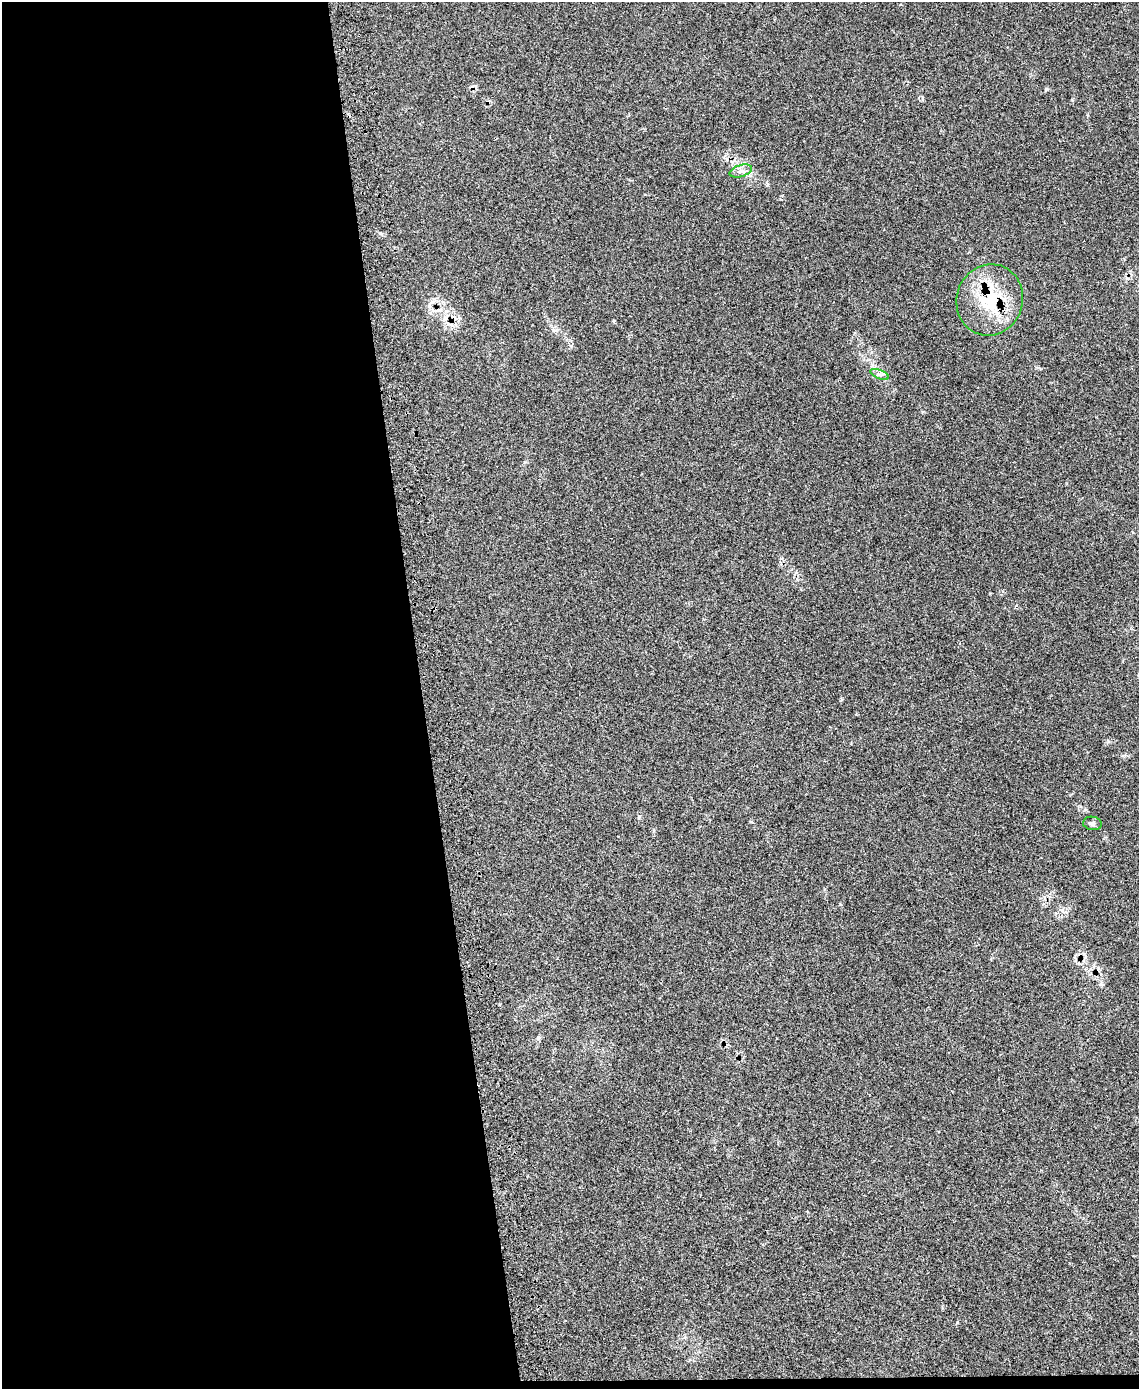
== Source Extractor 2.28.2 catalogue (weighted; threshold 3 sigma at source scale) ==
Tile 9 of 4 x 3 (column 1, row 3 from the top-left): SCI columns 14-1150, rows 290-1676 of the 4618 x 4597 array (HDU 1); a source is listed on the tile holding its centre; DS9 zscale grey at full resolution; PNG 1141 x 1391 px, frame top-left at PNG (2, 2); each listed source drawn as its Kron ellipse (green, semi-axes under 4 px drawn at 4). Shown black and unused: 38% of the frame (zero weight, under 3 of 4 exposures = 5% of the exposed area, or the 3 px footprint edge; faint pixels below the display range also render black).
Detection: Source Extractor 2.28.2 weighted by HDU 2 'WHT'; one run over the whole footprint, this tile lists its part. Background 0.065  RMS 0.0054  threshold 0.0245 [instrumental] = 3 sigma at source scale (4.5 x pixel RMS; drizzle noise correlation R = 1.50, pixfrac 1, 0.05/0.05 arcsec/px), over >= 5 px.
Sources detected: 5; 1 cosmic-ray / hot-pixel residue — neither listed nor drawn; the other 4 listed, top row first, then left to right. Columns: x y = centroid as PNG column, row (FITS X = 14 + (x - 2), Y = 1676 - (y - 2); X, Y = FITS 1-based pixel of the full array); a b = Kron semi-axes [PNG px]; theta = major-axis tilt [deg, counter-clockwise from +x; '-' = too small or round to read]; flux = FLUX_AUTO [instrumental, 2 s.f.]
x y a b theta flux
741 171 11 6 17 2.3
990 300 36 33 71 33
880 374 10 3 -21 1.2
1092 823 9 6 -9 1.4
Overlapping masked pixels (flux is a lower limit): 1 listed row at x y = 990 300